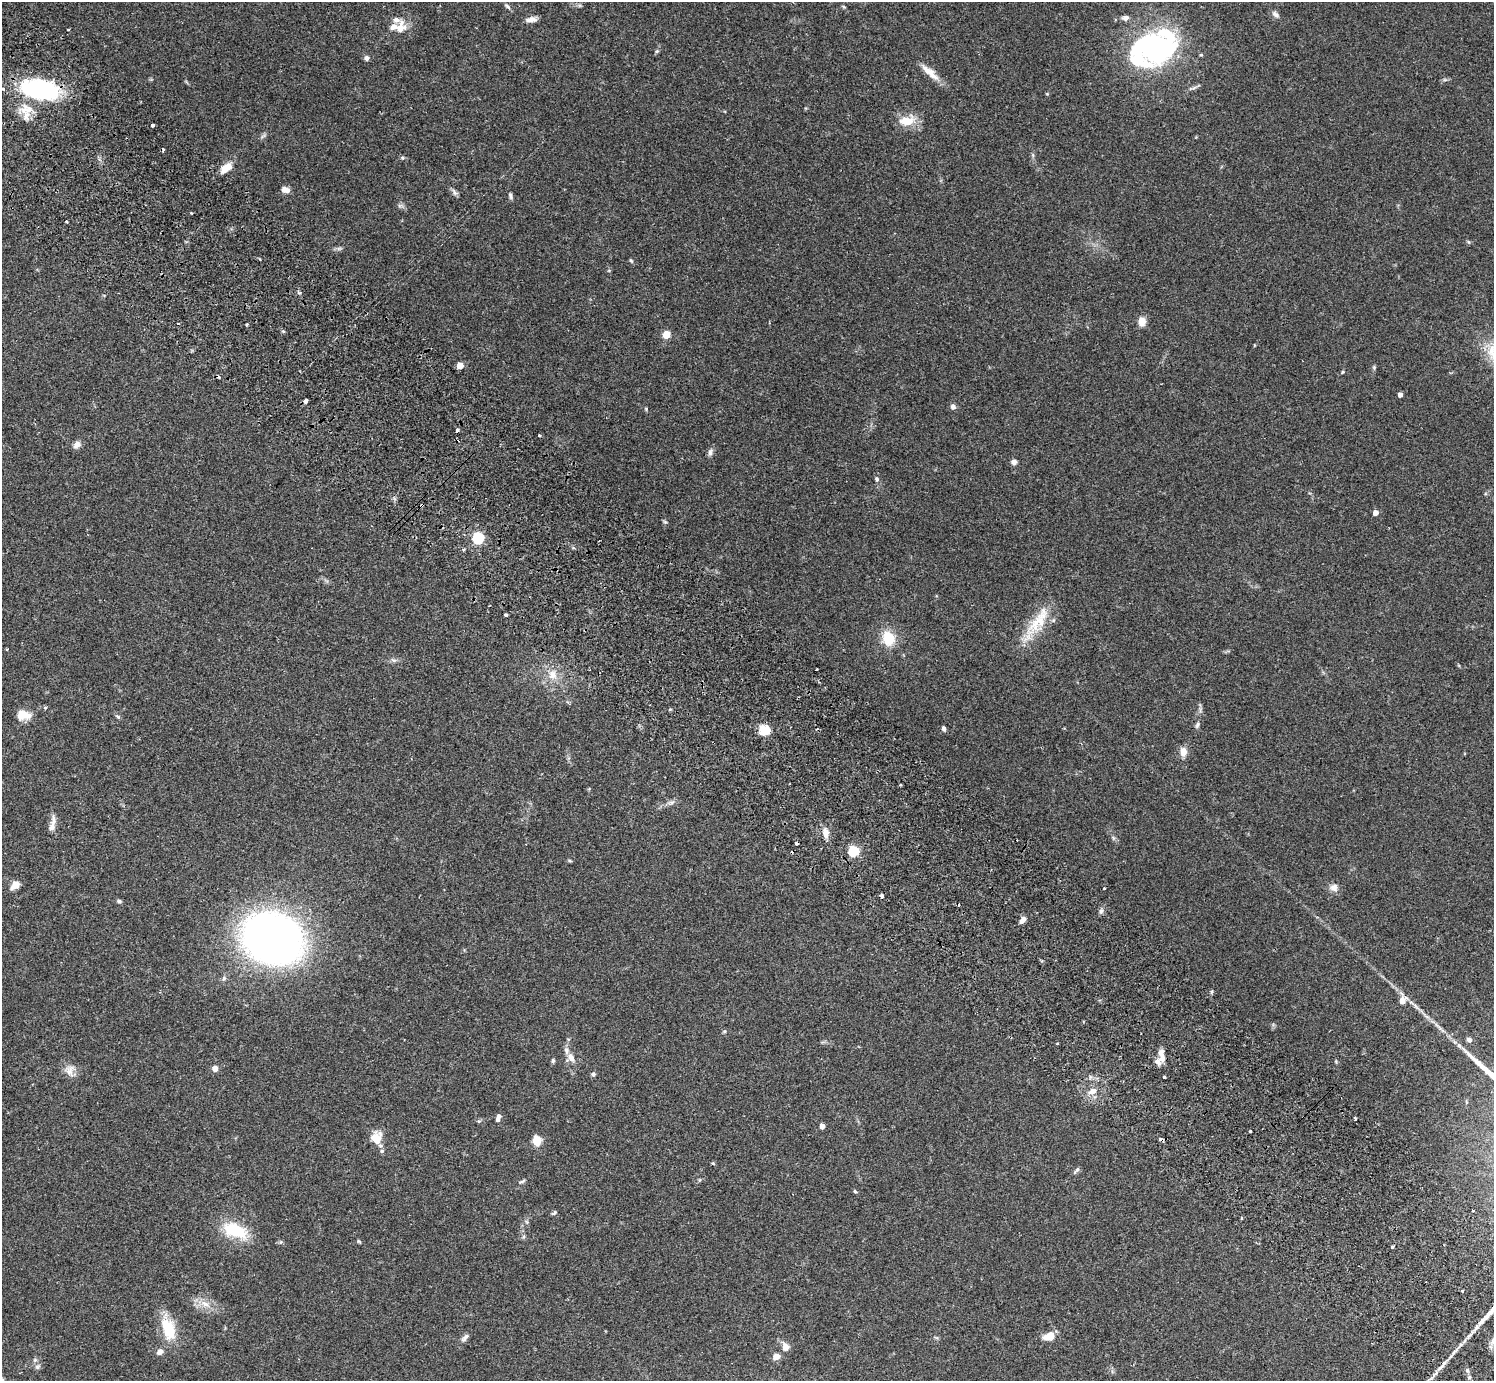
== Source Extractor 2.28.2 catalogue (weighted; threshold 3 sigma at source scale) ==
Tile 11 of 4 x 4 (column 3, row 3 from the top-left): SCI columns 3032-4523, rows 1726-3104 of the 6059 x 6069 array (HDU 1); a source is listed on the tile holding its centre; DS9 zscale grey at full resolution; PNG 1496 x 1383 px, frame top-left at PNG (2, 2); no overlay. Shown black and unused: <1% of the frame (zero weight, under 2 of 3 exposures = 3% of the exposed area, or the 3 px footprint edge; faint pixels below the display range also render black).
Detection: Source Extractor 2.28.2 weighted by HDU 2 'WHT'; one run over the whole footprint, this tile lists its part. Background 0.108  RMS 0.0064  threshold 0.0289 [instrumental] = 3 sigma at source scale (4.5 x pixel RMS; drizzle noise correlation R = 1.50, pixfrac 1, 0.05/0.05 arcsec/px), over >= 5 px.
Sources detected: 138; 8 cosmic-ray / hot-pixel residue — not listed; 8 inside a brighter listed object's ellipse — not listed separately; the other 122 listed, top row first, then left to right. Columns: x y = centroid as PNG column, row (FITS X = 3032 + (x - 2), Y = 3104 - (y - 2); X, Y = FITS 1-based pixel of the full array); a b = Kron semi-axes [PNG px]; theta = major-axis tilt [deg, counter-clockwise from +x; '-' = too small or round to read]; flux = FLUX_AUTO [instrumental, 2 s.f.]
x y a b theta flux
507 6 11 4 -45 1.4
844 7 6 4 -44 0.77
1275 14 12 6 -42 2.3
1125 18 8 6 8 2.8
531 19 15 6 6 3.3
401 28 18 15 58 8
1154 49 57 37 26 120
657 51 6 4 19 0.92
367 58 6 5 - 2.3
928 71 23 9 -37 7.6
1192 88 13 4 18 1.8
40 90 32 16 -9 95
1047 94 5 3 - 0.5
27 109 18 14 -14 11
907 121 20 12 10 12
153 125 3 3 - 2.9
402 158 7 5 -20 1
226 168 13 8 41 9
285 190 9 6 -17 4.3
455 192 10 6 -49 1.9
510 196 8 5 -73 1.5
400 206 9 4 -8 1.5
191 213 3 3 - 0.48
66 222 3 3 - 1.1
1469 242 6 4 -69 0.72
339 249 7 4 1 1.3
631 260 6 4 -61 0.84
1142 321 9 7 87 6.8
666 335 5 5 - 18
460 366 5 5 - 11
1374 368 6 5 - 0.95
1342 372 5 4 - 0.72
1400 395 4 4 - 3.2
305 401 4 3 - 3.3
953 407 7 7 - 1.9
646 409 5 4 - 0.67
457 430 4 3 - 2.1
539 435 3 3 - 5.6
77 445 10 8 34 3.4
710 452 11 6 74 2.2
1014 462 6 6 - 2.4
877 479 7 6 - 1.4
422 505 4 3 - 1.5
1375 513 4 4 - 4.5
665 522 6 4 -42 0.88
478 538 5 5 - 72
506 615 4 3 - 2.7
1037 624 60 15 55 23
888 638 17 14 -72 16
7 649 3 2 - 0.65
394 660 9 5 -26 1.7
816 669 3 2 - 0.93
552 675 16 13 87 8.7
45 708 4 4 - 0.95
23 715 16 11 -5 8.5
118 716 7 5 -33 1.1
1197 725 9 5 64 1.6
944 728 6 4 -75 1.6
764 730 5 5 - 48
1183 752 12 8 -82 4.9
900 785 3 2 - 0.78
671 802 11 5 23 2.3
53 821 20 7 89 4.2
825 833 10 7 -84 5.9
1113 838 7 5 -60 1.3
853 851 5 5 - 57
570 861 7 3 -19 0.74
15 885 12 8 42 4.8
1334 887 11 10 - 3.9
1104 888 3 3 - 0.81
882 896 4 3 - 3
119 901 7 5 -13 1.2
1101 911 6 6 - 1.6
1022 920 9 6 50 3.1
273 939 37 31 -18 520
224 978 8 5 63 1.5
1402 1000 7 6 - 7.2
1438 1026 20 3 -47 3.5
724 1031 6 4 20 0.84
1469 1040 6 5 - 1.9
1459 1045 8 5 -53 1.6
571 1058 12 11 - 4.9
1162 1058 16 8 -76 5.3
553 1061 6 5 - 1.1
215 1068 7 6 - 3.1
69 1070 16 13 -81 5.8
593 1074 5 5 - 1.4
1164 1077 3 3 - 1.7
1092 1091 11 7 23 4.7
499 1116 6 5 - 2.2
1355 1118 4 3 - 2
479 1121 6 4 41 0.79
822 1126 4 4 - 5.6
1250 1131 3 3 - 2.9
376 1138 15 13 88 9.6
537 1141 9 7 -74 11
713 1163 4 4 - 0.93
1076 1170 12 4 50 1.4
699 1180 6 4 71 0.73
522 1181 11 4 21 1.2
855 1191 5 4 - 0.81
1473 1210 3 3 - 1.2
554 1213 8 4 38 1
1242 1218 3 3 - 0.73
527 1222 6 4 -71 1
235 1230 32 16 -21 26
524 1236 6 4 72 0.96
359 1241 6 4 -52 0.74
1392 1247 4 3 - 1.1
1462 1291 3 3 - 1.2
205 1304 17 7 -31 6.4
168 1328 33 16 -73 20
1049 1336 13 8 21 8.2
936 1337 6 4 -20 0.83
465 1338 13 6 51 2.4
1493 1341 12 5 67 3
785 1347 10 8 -68 4.7
160 1352 8 6 31 3.2
776 1357 6 5 - 5.8
35 1360 7 5 45 1.4
37 1367 9 6 45 1.7
1440 1367 14 4 41 3.1
Overlapping masked pixels (flux is a lower limit): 3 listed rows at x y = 40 90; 422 505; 1440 1367
Isophote crosses this tile's border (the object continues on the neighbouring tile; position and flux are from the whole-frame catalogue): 1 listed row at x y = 1493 1341